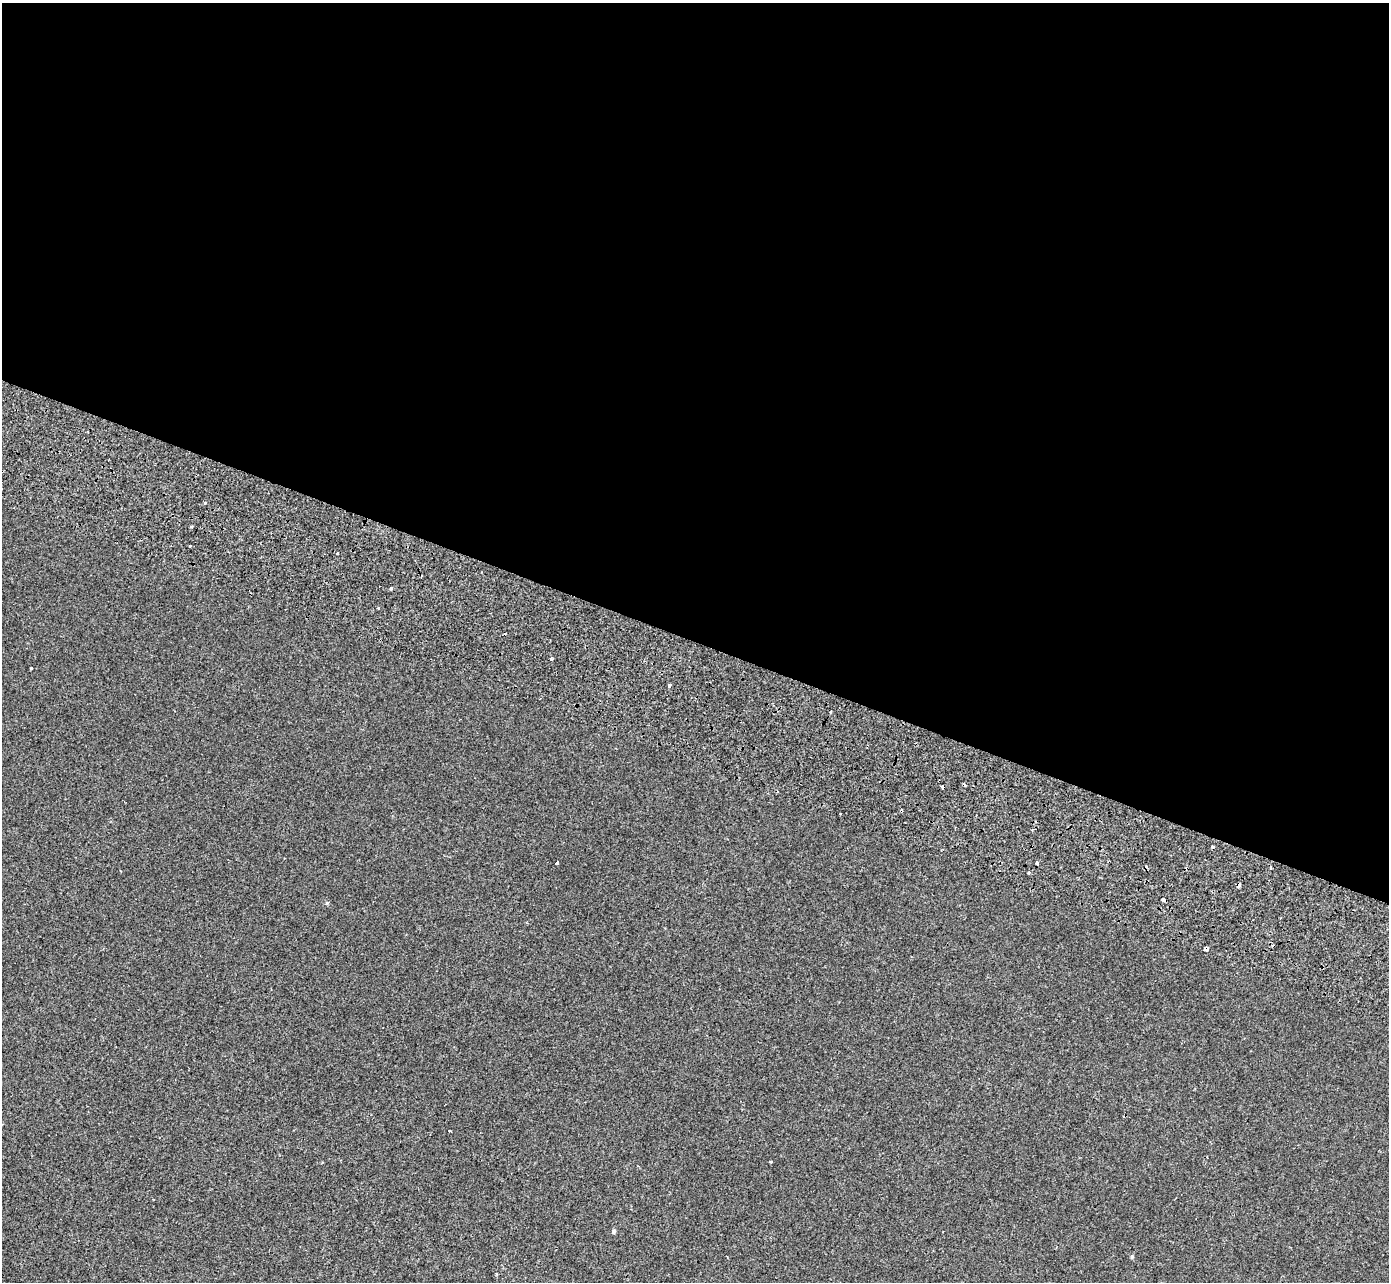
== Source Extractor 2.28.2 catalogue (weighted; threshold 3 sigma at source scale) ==
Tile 3 of 4 x 4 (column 3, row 1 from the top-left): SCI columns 2947-4333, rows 4320-5599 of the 5886 x 6016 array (HDU 1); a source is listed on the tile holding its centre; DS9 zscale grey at full resolution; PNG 1391 x 1284 px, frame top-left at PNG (2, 3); no overlay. Shown black and unused: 50% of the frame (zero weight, under 2 of 3 exposures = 11% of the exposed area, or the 3 px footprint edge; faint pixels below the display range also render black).
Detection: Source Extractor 2.28.2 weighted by HDU 2 'WHT'; one run over the whole footprint, this tile lists its part. Background -1.87e-04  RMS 0.0033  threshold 0.0146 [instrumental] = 3 sigma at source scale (4.5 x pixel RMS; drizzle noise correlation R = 1.50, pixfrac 1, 0.0396/0.0396 arcsec/px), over >= 5 px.
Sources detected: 21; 5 cosmic-ray / hot-pixel residue — not listed; the other 16 listed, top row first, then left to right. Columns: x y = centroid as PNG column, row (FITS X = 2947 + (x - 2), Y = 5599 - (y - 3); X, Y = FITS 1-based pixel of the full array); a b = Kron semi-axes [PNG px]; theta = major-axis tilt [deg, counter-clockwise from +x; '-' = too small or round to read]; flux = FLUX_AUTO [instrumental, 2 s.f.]
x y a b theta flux
205 503 4 3 - 0.35
189 546 3 3 - 1.5
337 553 3 3 - 0.46
391 588 3 3 - 0.52
378 609 3 2 - 0.29
31 668 3 2 - 1.2
669 685 3 3 - 2.8
556 863 3 3 - 0.83
1037 863 4 3 - 0.48
1239 885 3 3 - 7.3
1163 900 4 3 - 4
326 903 5 3 - 0.37
1207 948 4 3 - 12
450 1131 3 2 - 0.39
614 1231 5 4 - 0.66
1132 1257 5 4 - 0.42
Overlapping masked pixels (flux is a lower limit): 3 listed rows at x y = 1239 885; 1163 900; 1207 948